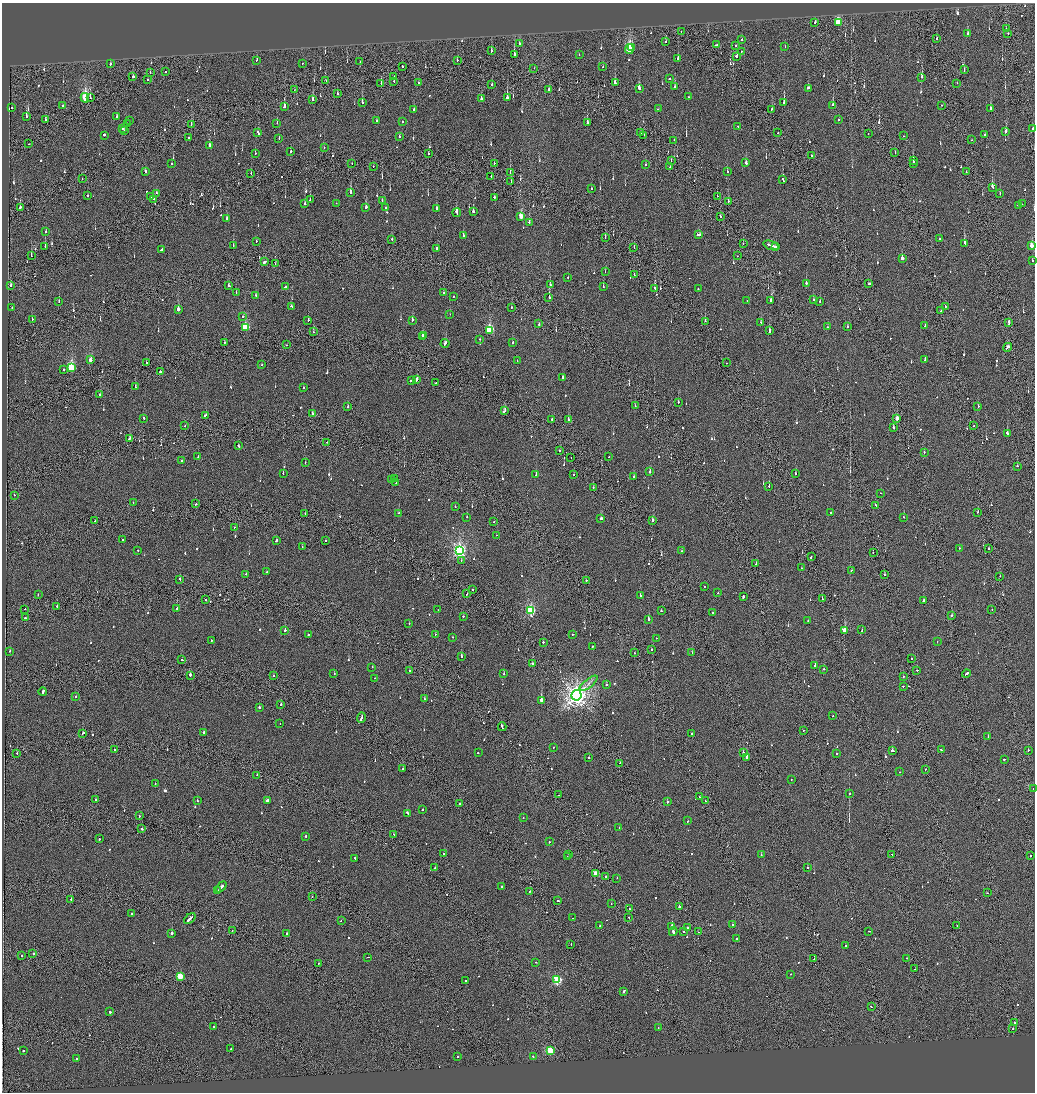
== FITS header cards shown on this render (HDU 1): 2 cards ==
NAXIS1  =                 2065
NAXIS2  =                 2180

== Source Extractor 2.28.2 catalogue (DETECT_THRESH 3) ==
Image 2065 x 2180 px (HDU 1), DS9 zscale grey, zoomed out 1/2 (1 PNG px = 2 x 2 image px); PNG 1037 x 1094 px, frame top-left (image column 1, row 2179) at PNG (2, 3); each listed source drawn as its Kron ellipse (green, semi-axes under 4 px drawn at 4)
Background -0.0991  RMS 0.067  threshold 0.202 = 3 sigma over >= 5 px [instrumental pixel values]
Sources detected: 956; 43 cannot appear on this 1/2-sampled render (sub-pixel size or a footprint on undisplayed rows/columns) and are neither listed nor drawn; of the other 913, the 500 brightest by FLUX_AUTO listed and drawn (413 fainter detections omitted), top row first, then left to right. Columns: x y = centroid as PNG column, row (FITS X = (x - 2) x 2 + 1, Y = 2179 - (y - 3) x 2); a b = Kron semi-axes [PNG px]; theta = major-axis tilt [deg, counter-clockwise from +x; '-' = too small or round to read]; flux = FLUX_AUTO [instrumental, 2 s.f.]
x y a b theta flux
815 22 2 2 - 100
838 22 4 3 - 730
1006 28 2 1 - 63
681 32 2 1 - 69
1008 33 2 1 - 62
968 34 4 2 - 110
937 39 2 2 - 480
741 40 2 2 - 130
666 42 2 2 - 57
519 44 3 2 - 120
717 45 2 2 - 370
736 45 2 1 - 90
632 47 2 1 - 130
785 47 2 2 - 61
629 49 5 3 - 1100
491 51 2 2 - 140
741 51 2 2 - 73
514 54 2 2 - 280
579 55 2 2 - 74
736 56 3 2 - 230
678 58 2 2 - 520
257 60 3 2 - 120
457 60 2 2 - 72
360 61 2 2 - 110
303 63 2 2 - 150
110 64 2 2 - 88
402 66 2 2 - 170
603 67 2 2 - 64
534 68 2 1 - 67
964 70 3 2 - 110
165 71 2 1 - 79
150 73 2 1 - 64
133 77 2 2 - 270
394 77 2 1 - 100
922 77 3 2 - 320
669 79 2 2 - 100
148 80 2 2 - 140
326 80 2 1 - 95
394 81 2 1 - 82
381 83 2 1 - 63
419 83 2 2 - 60
615 83 3 2 - 220
957 83 2 1 - 97
492 85 2 2 - 250
675 86 2 2 - 110
639 88 3 2 - 350
808 88 3 2 - 340
549 89 3 2 - 140
294 90 2 1 - 56
337 94 2 2 - 71
688 97 2 2 - 240
85 98 5 3 - 870
90 98 3 1 - 150
507 98 3 2 - 650
313 99 3 2 - 210
481 99 2 2 - 460
362 103 2 2 - 230
784 103 3 2 - 660
62 105 2 2 - 62
833 105 2 2 - 200
941 105 2 1 - 180
284 107 3 2 - 190
12 108 2 2 - 80
414 109 3 2 - 150
658 109 2 1 - 85
772 109 2 2 - 95
991 109 2 2 - 400
26 116 3 2 - 200
117 117 3 2 - 130
839 119 2 1 - 64
45 120 2 2 - 75
129 121 2 2 - 200
377 121 2 2 - 70
402 122 2 2 - 90
127 123 2 2 - 170
277 123 2 2 - 68
587 123 3 2 - 400
191 125 3 1 - 320
738 126 2 2 - 130
123 128 2 2 - 350
1033 129 2 1 - 420
124 131 2 2 - 150
1006 131 3 2 - 120
258 132 4 2 - 370
641 133 2 2 - 59
778 133 2 1 - 63
868 134 2 1 - 63
104 135 2 2 - 670
644 135 2 1 - 56
985 135 2 2 - 440
399 136 2 2 - 100
904 136 2 2 - 60
189 138 2 2 - 110
279 138 2 2 - 61
674 140 2 1 - 110
971 140 2 1 - 94
29 144 2 1 - 63
209 145 3 2 - 85
324 147 2 1 - 61
291 151 2 2 - 370
895 152 2 1 - 110
255 154 2 2 - 62
428 154 2 2 - 86
812 156 2 2 - 60
913 160 3 2 - 100
671 161 2 1 - 87
171 163 2 2 - 78
494 163 2 1 - 100
746 163 3 2 - 100
913 163 2 2 - 380
352 164 2 1 - 64
646 165 2 2 - 98
373 167 2 1 - 67
670 167 2 1 - 56
145 171 2 2 - 380
727 171 2 2 - 56
510 172 3 1 - 62
966 172 2 1 - 57
251 174 2 2 - 88
491 176 2 2 - 82
82 179 2 2 - 110
783 180 4 2 - 89
511 182 2 2 - 77
992 187 3 2 - 190
591 189 2 2 - 91
156 193 2 2 - 63
351 193 3 2 - 590
1000 194 2 2 - 63
87 195 2 2 - 120
717 196 2 1 - 72
151 197 2 2 - 120
494 197 2 2 - 190
154 199 2 2 - 89
310 199 2 2 - 140
382 201 2 2 - 68
728 201 2 1 - 89
336 203 3 2 - 460
305 204 2 2 - 78
1022 204 2 2 - 170
1018 205 2 1 - 72
20 207 3 2 - 170
386 207 2 2 - 180
366 208 2 2 - 270
436 209 3 2 - 210
473 212 2 2 - 250
457 213 4 2 - 270
521 216 4 3 - 360
720 217 2 1 - 150
227 218 3 2 - 120
529 222 2 2 - 190
46 231 2 2 - 64
698 235 4 2 - 220
463 236 2 2 - 110
605 238 2 2 - 91
392 239 2 2 - 65
940 239 2 1 - 70
256 241 2 2 - 77
965 243 3 2 - 470
743 244 2 2 - 72
771 245 8 2 -19 580
45 246 3 2 - 76
233 246 2 1 - 120
1031 246 3 2 - 170
775 247 2 2 - 140
437 248 2 2 - 130
634 248 2 1 - 60
162 249 3 2 - 130
31 255 2 2 - 150
737 256 2 2 - 85
902 258 2 2 - 5700
1032 260 2 2 - 160
265 262 3 2 - 280
275 263 2 1 - 81
605 272 2 2 - 79
634 275 2 2 - 330
568 277 2 2 - 98
806 283 2 2 - 200
869 284 2 2 - 120
550 285 2 1 - 470
11 286 2 2 - 110
229 286 3 2 - 140
285 287 2 2 - 290
603 287 3 2 - 140
655 288 2 2 - 260
698 289 2 2 - 96
236 292 2 2 - 87
443 293 2 2 - 90
256 295 2 2 - 170
453 296 2 2 - 76
549 297 2 2 - 560
813 299 2 2 - 140
747 301 2 2 - 89
771 301 4 2 - 570
59 302 2 2 - 120
820 302 2 2 - 110
291 306 2 2 - 130
945 306 2 2 - 76
12 308 2 2 - 72
511 308 2 1 - 55
178 309 3 2 - 140
940 311 2 1 - 86
450 314 2 1 - 59
243 316 2 2 - 90
32 319 2 2 - 61
308 320 3 2 - 150
412 320 2 2 - 120
705 321 2 1 - 500
761 322 3 2 - 120
1009 322 4 1 - 270
539 324 2 1 - 120
925 326 3 2 - 94
245 327 3 3 - 770
827 327 2 2 - 67
847 327 2 2 - 270
490 330 4 3 - 1100
770 331 2 2 - 890
314 332 2 1 - 76
423 335 2 2 - 350
422 337 2 1 - 87
480 339 2 2 - 55
225 342 2 1 - 72
445 343 4 2 - 230
513 343 2 2 - 130
286 345 2 1 - 59
1007 347 5 2 - 250
925 359 4 2 - 170
90 360 3 2 - 130
517 361 2 1 - 67
146 363 2 2 - 65
726 363 2 1 - 82
262 365 2 2 - 64
71 367 4 3 - 960
63 370 2 2 - 59
160 372 2 2 - 190
562 377 4 2 - 260
412 380 4 2 - 300
417 380 4 2 - 350
436 383 2 2 - 170
135 387 2 2 - 140
303 387 2 2 - 77
100 395 2 2 - 140
678 402 2 2 - 150
635 406 2 1 - 100
348 407 2 2 - 70
978 407 2 2 - 80
505 411 3 2 - 320
312 413 2 2 - 110
205 415 3 2 - 150
897 418 3 2 - 170
144 419 3 2 - 190
552 419 2 2 - 150
568 420 3 2 - 61
974 425 2 1 - 57
185 426 2 2 - 55
894 427 3 2 - 210
1007 433 2 2 - 170
129 438 3 2 - 210
327 442 2 1 - 81
238 446 2 2 - 140
559 451 2 1 - 67
924 452 2 2 - 130
198 456 2 1 - 70
571 457 2 1 - 70
609 457 2 1 - 67
182 460 2 2 - 56
305 462 2 2 - 85
1017 466 2 1 - 100
650 472 2 2 - 280
283 473 2 2 - 74
574 474 2 1 - 210
795 474 2 2 - 100
536 475 3 2 - 140
634 477 2 2 - 210
394 479 2 2 - 58
391 480 2 2 - 620
396 483 2 2 - 95
769 486 2 2 - 96
593 488 2 2 - 61
880 493 2 2 - 68
14 495 2 2 - 65
133 502 2 2 - 78
196 504 2 2 - 92
875 505 2 2 - 190
455 507 2 2 - 72
830 512 2 2 - 220
977 512 2 2 - 170
399 513 2 2 - 90
305 514 2 2 - 81
467 517 2 2 - 68
904 517 2 2 - 95
601 519 3 2 - 130
653 520 2 2 - 180
95 521 2 1 - 63
494 522 2 2 - 84
234 527 2 2 - 75
496 535 2 2 - 63
122 540 2 2 - 94
276 540 2 2 - 140
325 540 2 1 - 84
302 547 2 2 - 63
959 548 2 2 - 63
989 549 2 1 - 76
138 550 2 2 - 73
459 550 4 4 - 4000
682 551 2 1 - 58
873 552 2 2 - 88
811 556 3 2 - 170
461 561 2 1 - 65
756 564 2 2 - 150
801 568 2 2 - 71
851 570 2 1 - 170
267 572 3 2 - 140
246 574 2 2 - 93
884 574 2 2 - 85
1000 576 2 1 - 78
180 579 2 1 - 92
586 580 2 1 - 110
704 587 2 2 - 70
473 590 2 2 - 100
718 593 2 2 - 82
467 594 2 1 - 150
38 595 2 1 - 95
640 596 2 2 - 270
743 597 3 2 - 460
822 599 2 1 - 160
206 600 2 2 - 63
923 601 2 2 - 670
57 606 2 1 - 71
25 609 2 1 - 58
177 609 2 2 - 190
992 609 2 1 - 110
438 610 2 2 - 71
530 610 3 3 - 1300
662 611 3 2 - 110
712 613 2 2 - 370
951 615 2 2 - 450
464 616 2 2 - 180
25 618 2 2 - 250
648 619 2 2 - 590
808 621 2 2 - 69
409 624 2 2 - 61
285 630 2 2 - 430
844 630 3 2 - 340
862 630 2 2 - 270
435 634 2 2 - 56
573 634 2 2 - 97
308 635 2 2 - 160
453 637 2 2 - 56
657 638 2 2 - 140
211 640 2 2 - 56
543 642 2 2 - 440
937 642 2 1 - 56
592 647 3 2 - 270
651 649 2 2 - 64
10 651 2 2 - 98
692 652 2 1 - 90
634 653 2 2 - 69
461 656 2 2 - 240
912 659 2 2 - 57
182 660 2 2 - 67
533 663 2 2 - 390
815 666 3 2 - 120
372 667 2 2 - 57
823 669 2 2 - 250
917 670 2 1 - 87
409 671 2 2 - 59
966 673 4 2 - 250
334 674 2 2 - 79
504 674 2 2 - 79
190 675 2 2 - 360
273 676 2 2 - 91
903 676 2 1 - 350
374 678 2 2 - 55
589 683 11 4 38 55
606 685 2 2 - 320
903 686 2 2 - 120
43 692 4 2 - 580
577 695 5 5 - 9700
76 696 2 2 - 63
424 699 2 2 - 57
541 700 2 2 - 1700
281 704 2 2 - 94
260 707 2 2 - 180
833 716 2 2 - 83
361 717 5 2 - 280
280 724 2 1 - 60
502 727 4 2 - 690
803 730 2 1 - 65
203 732 2 2 - 380
83 733 3 2 - 320
691 734 2 1 - 140
988 737 2 2 - 110
553 747 2 2 - 66
114 750 2 2 - 100
941 750 2 1 - 480
1028 750 2 2 - 65
892 751 3 2 - 520
743 752 2 2 - 490
17 753 2 1 - 120
478 753 2 2 - 64
837 754 2 2 - 59
746 757 2 2 - 1300
589 758 2 2 - 87
1004 759 2 2 - 230
620 763 2 2 - 90
403 769 2 2 - 130
925 770 2 1 - 60
900 772 2 2 - 73
257 775 2 1 - 93
791 779 2 2 - 85
155 783 2 2 - 57
1033 789 2 2 - 180
850 794 2 1 - 200
559 795 2 2 - 110
699 797 2 1 - 91
96 800 2 2 - 90
267 800 3 2 - 1200
197 801 2 2 - 330
667 801 2 2 - 550
705 801 2 2 - 80
460 803 2 2 - 61
422 809 2 2 - 100
408 813 4 2 - 540
139 816 2 2 - 130
523 818 2 2 - 58
688 821 2 2 - 110
619 828 2 2 - 75
142 829 2 2 - 180
393 834 2 1 - 92
306 836 2 2 - 130
99 839 2 2 - 89
549 842 2 2 - 120
443 854 2 2 - 69
569 854 2 2 - 240
892 854 2 1 - 89
761 855 2 2 - 170
1030 856 2 1 - 330
567 857 2 2 - 120
355 858 2 2 - 110
807 867 2 2 - 190
435 868 2 2 - 90
596 873 3 3 - 320
605 877 2 2 - 110
617 878 2 1 - 62
221 887 6 2 45 550
501 887 2 2 - 160
218 891 3 1 - 140
530 891 2 2 - 78
987 893 2 1 - 68
312 896 2 2 - 70
71 899 2 2 - 79
558 901 2 2 - 100
611 904 2 2 - 55
679 907 2 2 - 570
629 909 2 2 - 320
131 913 2 2 - 96
629 917 2 2 - 63
572 918 2 1 - 78
190 919 7 2 41 410
341 921 2 1 - 67
732 925 2 2 - 62
600 926 2 2 - 85
957 926 2 2 - 210
672 927 4 2 - 20000
687 928 2 2 - 130
232 931 2 1 - 73
869 931 2 1 - 59
673 932 4 3 - 870
684 932 2 1 - 360
698 932 2 2 - 87
287 933 2 2 - 160
171 934 2 2 - 2000
737 939 3 2 - 190
571 944 2 1 - 58
846 945 2 2 - 60
33 954 2 2 - 130
21 955 2 2 - 76
368 957 2 1 - 250
907 958 2 2 - 73
814 959 2 1 - 96
535 962 2 1 - 72
319 963 2 1 - 170
915 969 2 2 - 69
791 974 2 2 - 70
180 976 3 3 - 640
557 980 3 3 - 1200
466 981 2 2 - 75
624 991 3 2 - 190
871 1007 2 2 - 66
110 1012 2 2 - 110
1015 1023 2 2 - 660
213 1027 2 2 - 68
658 1028 2 1 - 57
1013 1029 2 2 - 110
231 1049 2 2 - 220
550 1050 3 3 - 860
23 1051 2 2 - 150
458 1056 2 2 - 75
533 1057 2 2 - 110
76 1059 2 1 - 61
At the frame edge (FLAGS 8, measured only in part): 2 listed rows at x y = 1033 129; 1033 789
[413 fainter detections neither listed nor drawn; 43 sub-pixel or undisplayed-footprint detections neither listed nor drawn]